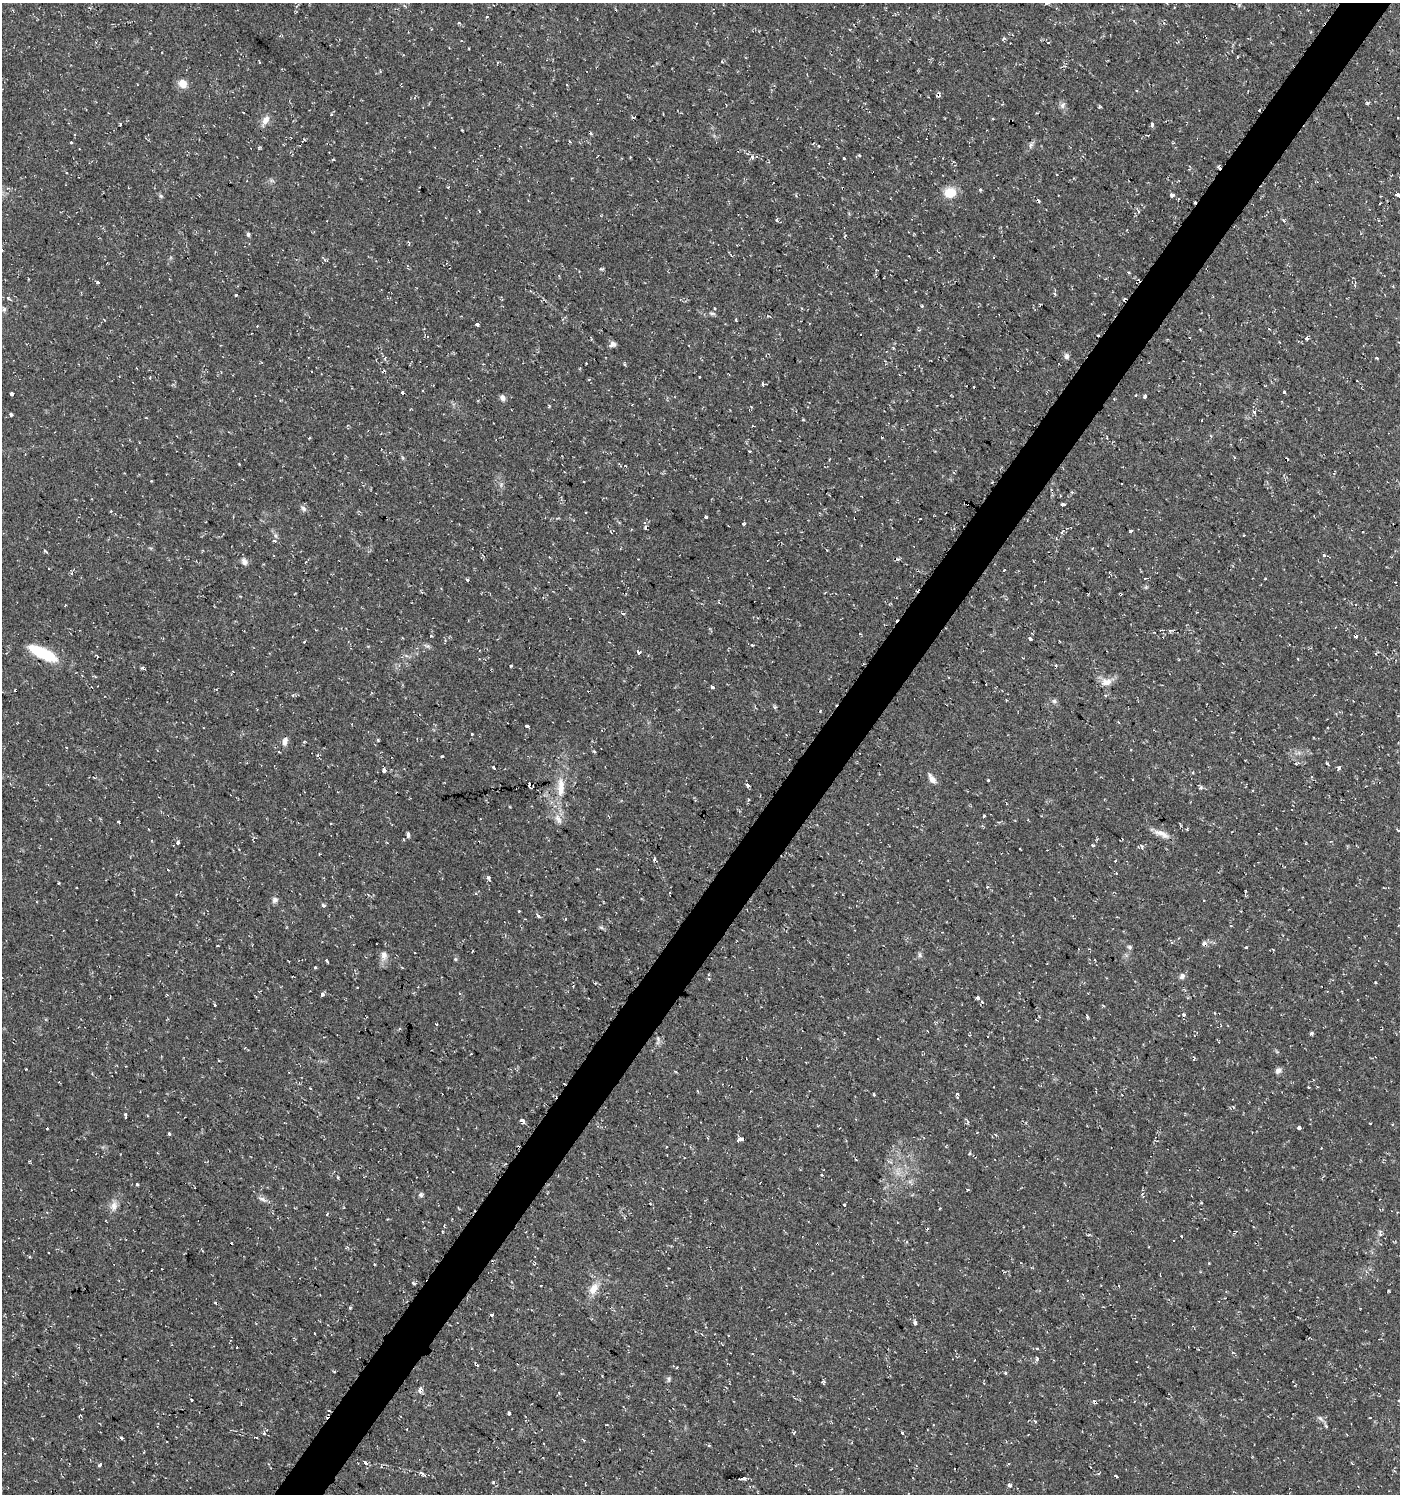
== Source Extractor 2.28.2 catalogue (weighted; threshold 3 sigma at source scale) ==
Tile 10 of 4 x 4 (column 2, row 3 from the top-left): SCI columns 1645-3042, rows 1493-2984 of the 6013 x 5974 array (HDU 1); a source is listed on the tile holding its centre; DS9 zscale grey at full resolution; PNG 1402 x 1496 px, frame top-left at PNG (2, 3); no overlay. Shown black and unused: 4% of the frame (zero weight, under 2 of 3 exposures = <1% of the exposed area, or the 3 px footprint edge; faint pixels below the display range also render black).
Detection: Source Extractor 2.28.2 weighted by HDU 2 'WHT'; one run over the whole footprint, this tile lists its part. Background 0.0374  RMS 0.004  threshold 0.018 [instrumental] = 3 sigma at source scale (4.5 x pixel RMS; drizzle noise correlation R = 1.50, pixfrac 1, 0.0396/0.0396 arcsec/px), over >= 5 px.
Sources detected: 280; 57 cosmic-ray / hot-pixel residue — not listed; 2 inside a brighter listed object's ellipse — not listed separately; the other 221 listed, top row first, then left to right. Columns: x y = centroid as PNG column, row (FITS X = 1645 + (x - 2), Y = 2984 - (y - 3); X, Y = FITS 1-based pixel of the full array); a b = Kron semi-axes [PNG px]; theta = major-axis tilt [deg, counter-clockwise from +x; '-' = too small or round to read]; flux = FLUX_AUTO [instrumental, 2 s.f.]
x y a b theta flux
1047 3 6 4 15 0.61
487 16 3 3 - 0.45
459 23 5 3 - 0.39
280 35 4 3 - 0.43
1003 38 8 3 40 0.61
1048 43 4 3 - 0.27
722 62 3 3 - 0.83
183 84 11 10 - 3.3
567 85 3 2 - 0.32
1367 103 5 4 - 0.53
1063 105 9 5 67 1.1
1099 107 4 3 - 0.5
1259 110 3 2 - 0.73
332 114 4 3 - 0.54
633 117 6 2 -7 0.46
1398 118 3 2 - 0.38
992 119 3 2 - 0.43
266 120 12 8 60 2.7
120 124 3 2 - 0.56
1152 124 4 3 - 1.3
462 130 3 2 - 0.34
291 138 3 2 - 0.44
304 139 4 4 - 0.42
570 141 3 3 - 0.62
71 142 3 3 - 1.3
1031 145 10 5 61 1.1
819 146 3 3 - 0.39
752 157 6 5 - 0.72
844 158 3 3 - 1.3
980 189 4 3 - 0.48
950 192 12 10 9 7.9
1171 195 3 3 - 14
1398 195 4 3 - 4.1
161 196 6 5 - 0.64
1039 200 7 2 -68 0.48
777 220 5 3 - 0.48
1284 221 4 3 - 0.89
780 222 3 3 - 0.36
248 234 4 4 - 0.81
845 236 4 3 - 0.45
994 258 3 3 - 0.93
1128 272 3 3 - 0.97
98 282 3 3 - 1.7
1055 294 5 3 - 0.49
236 295 3 3 - 1
922 306 3 3 - 0.47
4 309 7 4 90 0.77
712 313 10 4 -5 0.81
736 320 3 2 - 0.64
477 325 4 3 - 1.4
1098 336 3 3 - 0.95
1307 339 3 3 - 2.5
613 344 8 6 30 1.4
1066 356 7 6 - 1.2
1377 358 3 3 - 0.94
624 364 4 3 - 0.44
699 377 3 2 - 0.68
762 384 6 2 -69 0.42
402 392 3 3 - 2.3
1284 392 3 3 - 1.5
12 394 4 4 - 3.8
1145 396 3 3 - 5.3
502 398 7 6 - 1.4
549 406 3 3 - 0.57
751 407 4 3 - 0.63
1254 411 5 4 - 0.89
11 415 3 3 - 2.7
803 420 4 2 - 0.37
1202 420 3 2 - 0.54
753 426 3 2 - 0.42
750 451 3 2 - 0.65
1234 457 3 2 - 0.6
829 460 3 2 - 0.4
151 481 3 3 - 0.31
584 482 3 2 - 0.31
1063 504 4 3 - 2.4
303 509 7 5 -23 1
111 511 3 3 - 0.3
706 516 3 3 - 1.6
855 518 3 2 - 0.4
743 524 3 3 - 0.75
645 527 8 3 72 0.78
1130 531 3 3 - 1.5
275 535 8 5 -83 0.93
1244 535 3 2 - 0.47
1324 555 3 3 - 1.1
244 562 9 7 -57 1.6
1004 570 3 2 - 0.74
1265 579 3 2 - 0.28
468 580 3 3 - 1.3
65 605 3 2 - 0.68
623 614 4 3 - 0.79
1356 636 3 3 - 9.8
1030 639 4 3 - 2.2
304 642 3 3 - 1.6
753 645 5 3 - 0.34
43 653 32 10 -26 18
639 653 4 3 - 6.4
648 655 3 2 - 0.4
97 656 4 2 - 0.34
511 666 3 3 - 0.38
1106 682 16 10 7 3.4
712 687 4 3 - 3.3
293 695 5 4 - 0.52
1054 701 6 6 - 0.87
774 707 6 4 -69 0.59
1118 722 3 3 - 0.51
527 726 4 3 - 3.3
472 733 3 3 - 1.1
285 741 12 6 76 1.8
318 755 4 3 - 0.45
1327 763 4 3 - 0.61
494 768 3 3 - 2.2
1338 768 4 3 - 2.2
384 770 3 3 - 9
94 777 4 3 - 0.42
1312 777 3 3 - 0.82
932 779 13 6 -58 2.4
988 780 3 3 - 0.84
561 785 20 9 -82 5.2
748 785 4 3 - 1.9
1200 787 5 4 - 0.97
984 816 3 3 - 1.2
558 819 14 8 -52 2.2
119 823 3 3 - 1.1
1398 830 3 3 - 0.52
1162 834 25 7 -24 3.4
408 835 4 3 - 4.1
178 842 4 3 - 1.2
1093 845 3 3 - 1.6
1141 846 6 4 -58 0.71
654 860 3 3 - 1.1
1115 861 3 2 - 0.5
168 870 3 2 - 0.6
489 878 5 4 - 1.1
59 883 3 3 - 0.28
987 887 4 3 - 0.5
275 900 8 7 - 1.3
323 905 3 3 - 1.4
519 911 3 3 - 0.3
538 916 4 3 - 1.3
1231 926 3 3 - 0.35
601 927 7 4 -19 0.62
1204 944 4 4 - 2.1
218 945 3 2 - 0.3
1130 947 6 5 - 0.76
1246 947 3 3 - 0.87
384 955 12 9 -87 2.5
920 955 7 5 -50 0.82
455 959 5 5 - 0.49
326 960 3 3 - 0.56
315 967 3 3 - 1
292 976 3 2 - 0.22
1182 976 8 6 53 1.3
709 979 5 3 - 0.46
1375 983 3 3 - 0.65
573 986 3 2 - 0.32
459 993 3 3 - 0.41
322 994 4 3 - 11
977 998 4 3 - 4.3
982 1002 5 3 - 0.47
215 1005 3 3 - 2.3
1184 1015 5 4 - 0.84
1087 1017 5 3 - 0.47
436 1024 3 3 - 1.2
1311 1033 4 4 - 0.69
245 1048 3 3 - 0.45
1194 1059 3 3 - 1.3
26 1069 3 3 - 0.59
1278 1071 8 6 57 1.5
1309 1087 3 2 - 0.79
310 1088 3 2 - 0.34
957 1094 4 3 - 1.3
874 1095 3 3 - 0.64
358 1098 3 2 - 0.46
125 1115 4 3 - 2.2
522 1120 3 3 - 56
1299 1127 3 3 - 15
169 1134 3 3 - 0.51
740 1140 6 4 26 5.6
969 1154 5 3 - 0.32
856 1159 4 3 - 0.44
822 1174 3 3 - 2.1
137 1184 3 3 - 0.71
1142 1194 5 4 - 0.7
421 1195 6 5 - 0.83
262 1199 12 5 -19 1.3
844 1205 3 3 - 1
114 1206 12 9 78 2.5
458 1208 5 3 - 0.3
327 1214 4 3 - 0.33
1380 1233 10 5 90 1.1
414 1283 5 4 - 0.73
541 1286 3 2 - 0.49
1119 1286 3 2 - 0.35
594 1288 18 10 58 4.6
215 1302 3 3 - 0.45
350 1308 3 3 - 0.55
492 1315 4 3 - 2.1
915 1323 3 3 - 3.4
1037 1348 4 3 - 0.58
1037 1359 7 4 -77 0.78
1005 1373 3 3 - 0.69
669 1378 7 6 - 0.78
420 1389 9 4 65 1.1
1095 1402 3 3 - 1.8
509 1413 3 3 - 4.7
80 1415 4 2 - 0.34
1320 1418 10 4 -45 1.1
1370 1418 3 2 - 0.25
407 1429 2 2 - 0.25
121 1438 4 3 - 0.65
257 1438 3 3 - 1.1
584 1440 4 3 - 0.55
365 1463 4 3 - 2
1008 1464 3 3 - 0.53
99 1465 4 3 - 1.2
423 1474 6 3 -38 1.2
1116 1476 4 3 - 0.97
743 1479 7 3 6 1.8
1009 1485 4 3 - 2.4
Overlapping masked pixels (flux is a lower limit): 6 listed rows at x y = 1259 110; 1098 336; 855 518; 1356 636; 1204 944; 1095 1402
Isophote crosses this tile's border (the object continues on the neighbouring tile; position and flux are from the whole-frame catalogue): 2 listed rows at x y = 1047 3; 1398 195
Unlisted compact peaks at least as high as the median listed source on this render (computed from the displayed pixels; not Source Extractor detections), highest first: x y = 142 668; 493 1482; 902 1433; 378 740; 264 1433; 601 269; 45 551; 1388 1291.